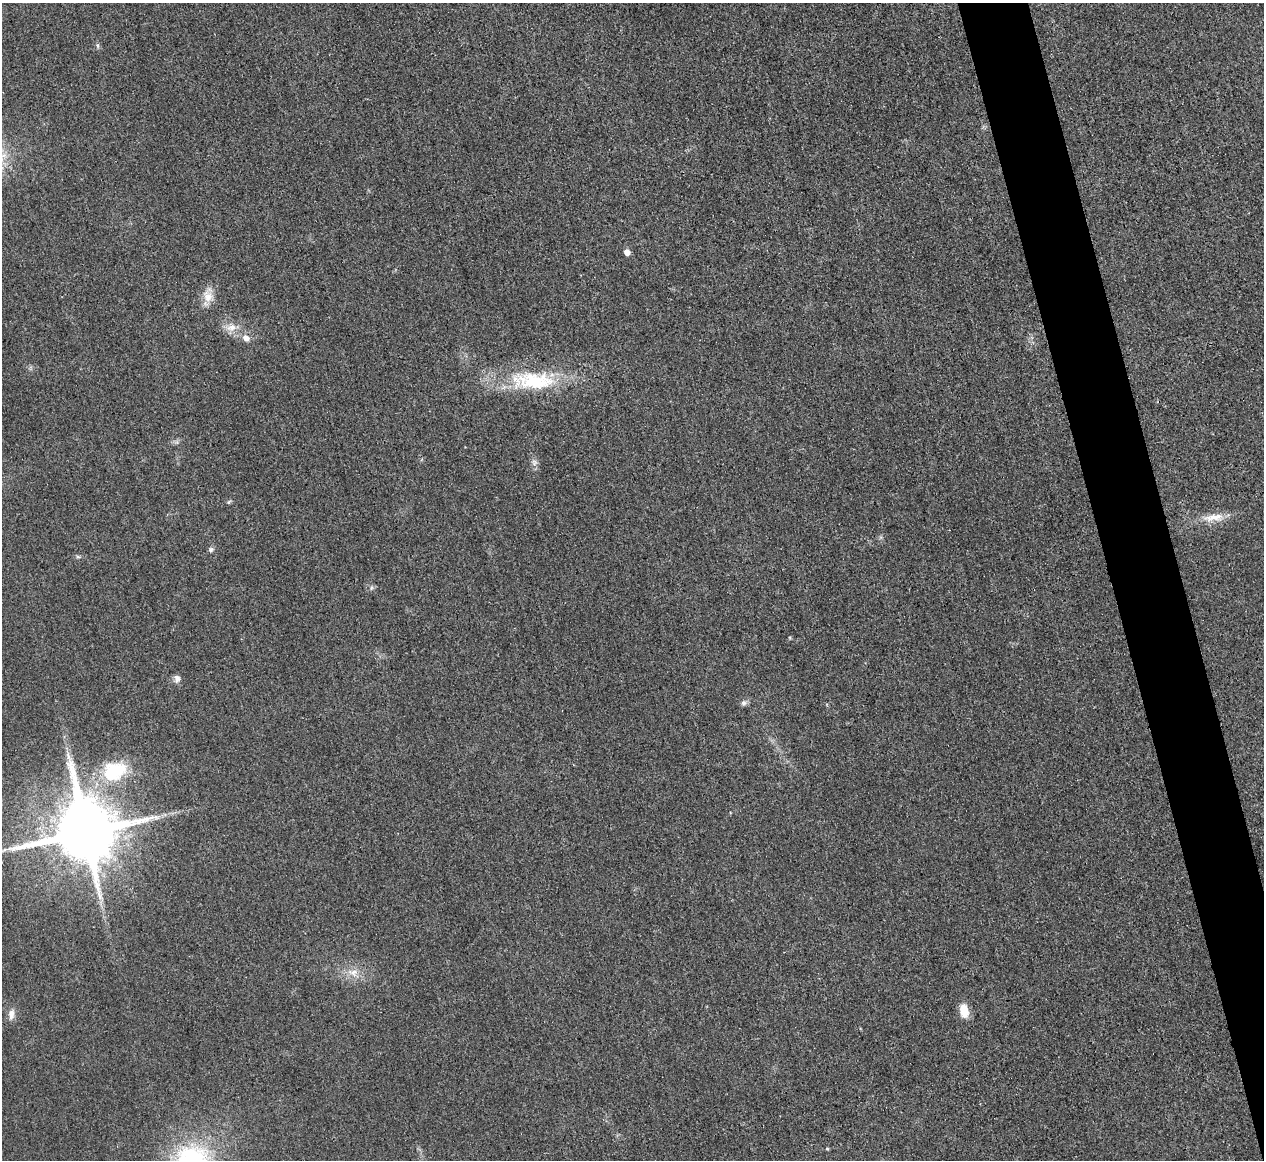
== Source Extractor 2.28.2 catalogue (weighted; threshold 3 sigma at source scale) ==
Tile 6 of 4 x 4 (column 2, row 2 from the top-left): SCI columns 1271-2532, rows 2467-3624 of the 5067 x 5048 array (HDU 1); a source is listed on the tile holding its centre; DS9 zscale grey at full resolution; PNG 1266 x 1162 px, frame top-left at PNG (2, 3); no overlay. Shown black and unused: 5% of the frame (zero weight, under 3 of 4 exposures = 1% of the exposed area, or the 3 px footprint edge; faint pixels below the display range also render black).
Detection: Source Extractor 2.28.2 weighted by HDU 2 'WHT'; one run over the whole footprint, this tile lists its part. Background 0.0224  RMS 0.0056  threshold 0.0253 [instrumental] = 3 sigma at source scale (4.5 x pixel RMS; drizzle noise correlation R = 1.50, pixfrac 1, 0.05/0.05 arcsec/px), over >= 5 px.
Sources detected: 21; all 21 listed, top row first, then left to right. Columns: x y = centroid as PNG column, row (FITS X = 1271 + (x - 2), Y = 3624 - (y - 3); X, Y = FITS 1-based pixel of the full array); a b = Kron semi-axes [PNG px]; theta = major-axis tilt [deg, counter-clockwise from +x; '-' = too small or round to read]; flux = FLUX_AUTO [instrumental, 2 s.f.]
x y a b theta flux
97 45 7 5 -83 1.1
627 252 5 5 - 3.9
208 296 18 13 -77 7.5
231 327 14 10 23 5.8
246 338 10 8 -30 3.7
533 381 67 24 -2 48
534 462 9 8 - 2.3
229 502 6 4 70 0.74
1214 517 30 9 6 9.5
211 549 7 6 - 1.4
78 557 7 4 -17 1
371 588 6 4 72 0.93
177 679 11 8 89 2.5
744 703 8 8 - 1.8
114 771 37 27 22 34
85 832 19 18 - 5200
4 850 9 4 30 1.5
353 972 15 10 4 6.1
964 1011 15 9 -79 8.7
11 1014 14 8 84 3.7
827 1149 5 4 - 0.62